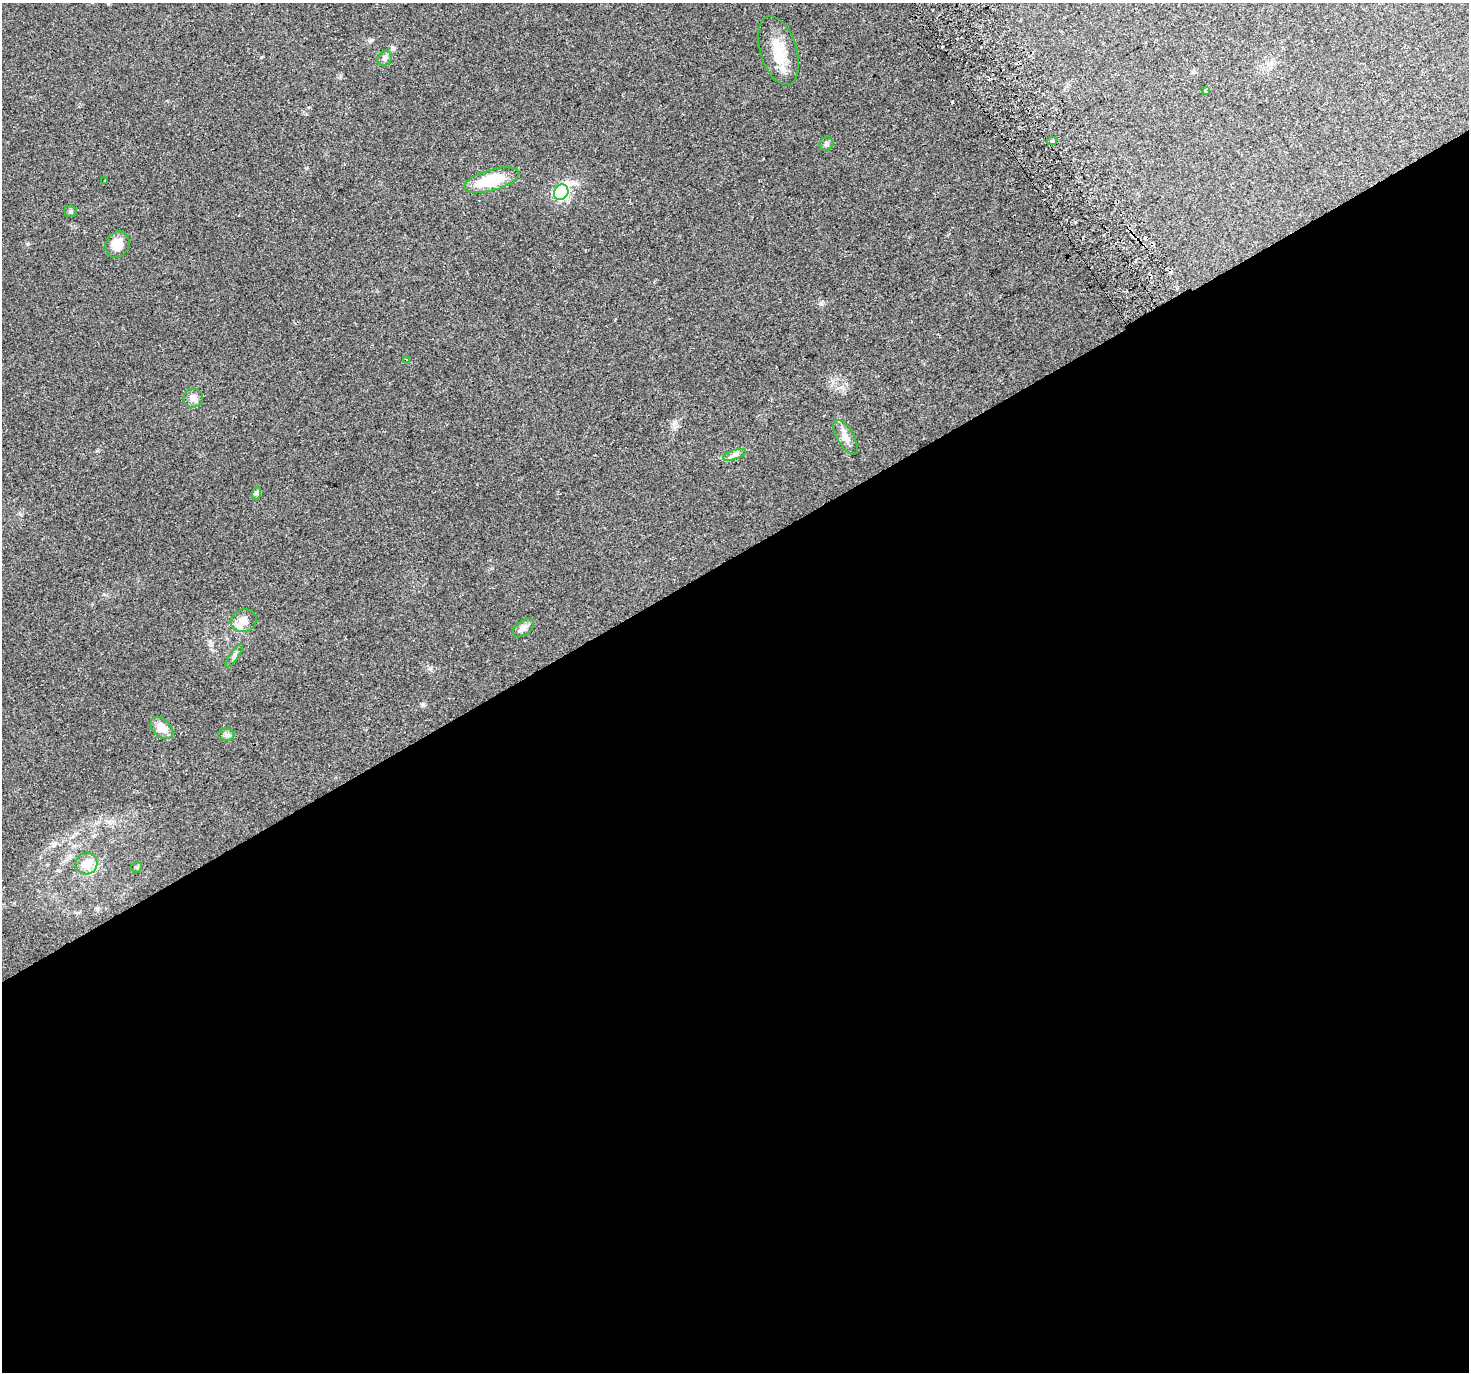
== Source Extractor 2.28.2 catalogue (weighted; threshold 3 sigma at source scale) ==
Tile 15 of 4 x 4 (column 3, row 4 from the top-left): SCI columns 2961-4427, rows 134-1503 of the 5926 x 5806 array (HDU 1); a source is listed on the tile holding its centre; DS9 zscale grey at full resolution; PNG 1471 x 1374 px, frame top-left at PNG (2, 3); each listed source drawn as its Kron ellipse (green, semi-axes under 4 px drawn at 4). Shown black and unused: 60% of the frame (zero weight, under 2 of 3 exposures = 2% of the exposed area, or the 3 px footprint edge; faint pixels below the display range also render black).
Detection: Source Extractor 2.28.2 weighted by HDU 2 'WHT'; one run over the whole footprint, this tile lists its part. Background 0.093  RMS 0.0092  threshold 0.0415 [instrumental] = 3 sigma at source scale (4.5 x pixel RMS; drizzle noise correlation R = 1.50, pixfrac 1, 0.0396/0.0396 arcsec/px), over >= 5 px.
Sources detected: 29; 4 cosmic-ray / hot-pixel residue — neither listed nor drawn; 3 inside a brighter listed object's ellipse — not listed separately; the other 22 listed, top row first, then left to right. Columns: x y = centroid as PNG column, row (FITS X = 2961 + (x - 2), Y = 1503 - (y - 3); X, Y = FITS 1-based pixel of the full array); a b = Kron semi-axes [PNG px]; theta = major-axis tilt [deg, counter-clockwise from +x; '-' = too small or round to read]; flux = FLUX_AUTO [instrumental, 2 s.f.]
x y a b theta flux
778 50 36 18 -72 26
385 58 8 6 48 2.6
1205 91 4 3 - 8.2
1052 141 5 3 - 1.6
826 144 7 6 - 2.2
105 180 3 2 - 0.95
492 180 28 10 16 40
561 192 8 7 - 140
70 211 6 5 - 1.6
117 244 14 11 61 12
407 360 4 3 - 0.69
193 398 10 9 - 5.6
846 437 19 8 -60 7.3
734 455 12 4 20 3.1
257 493 7 4 71 1.7
244 621 13 11 14 7.9
523 628 12 7 37 4.3
234 656 14 4 55 2.9
162 728 13 9 -39 11
226 735 8 6 0 2.3
86 863 11 11 - 13
136 867 5 5 - 1.2
Unlisted compact peaks at least as high as the median listed source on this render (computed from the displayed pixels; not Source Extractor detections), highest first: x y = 28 244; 821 304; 423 705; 430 669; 371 40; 674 424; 832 380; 1075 222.